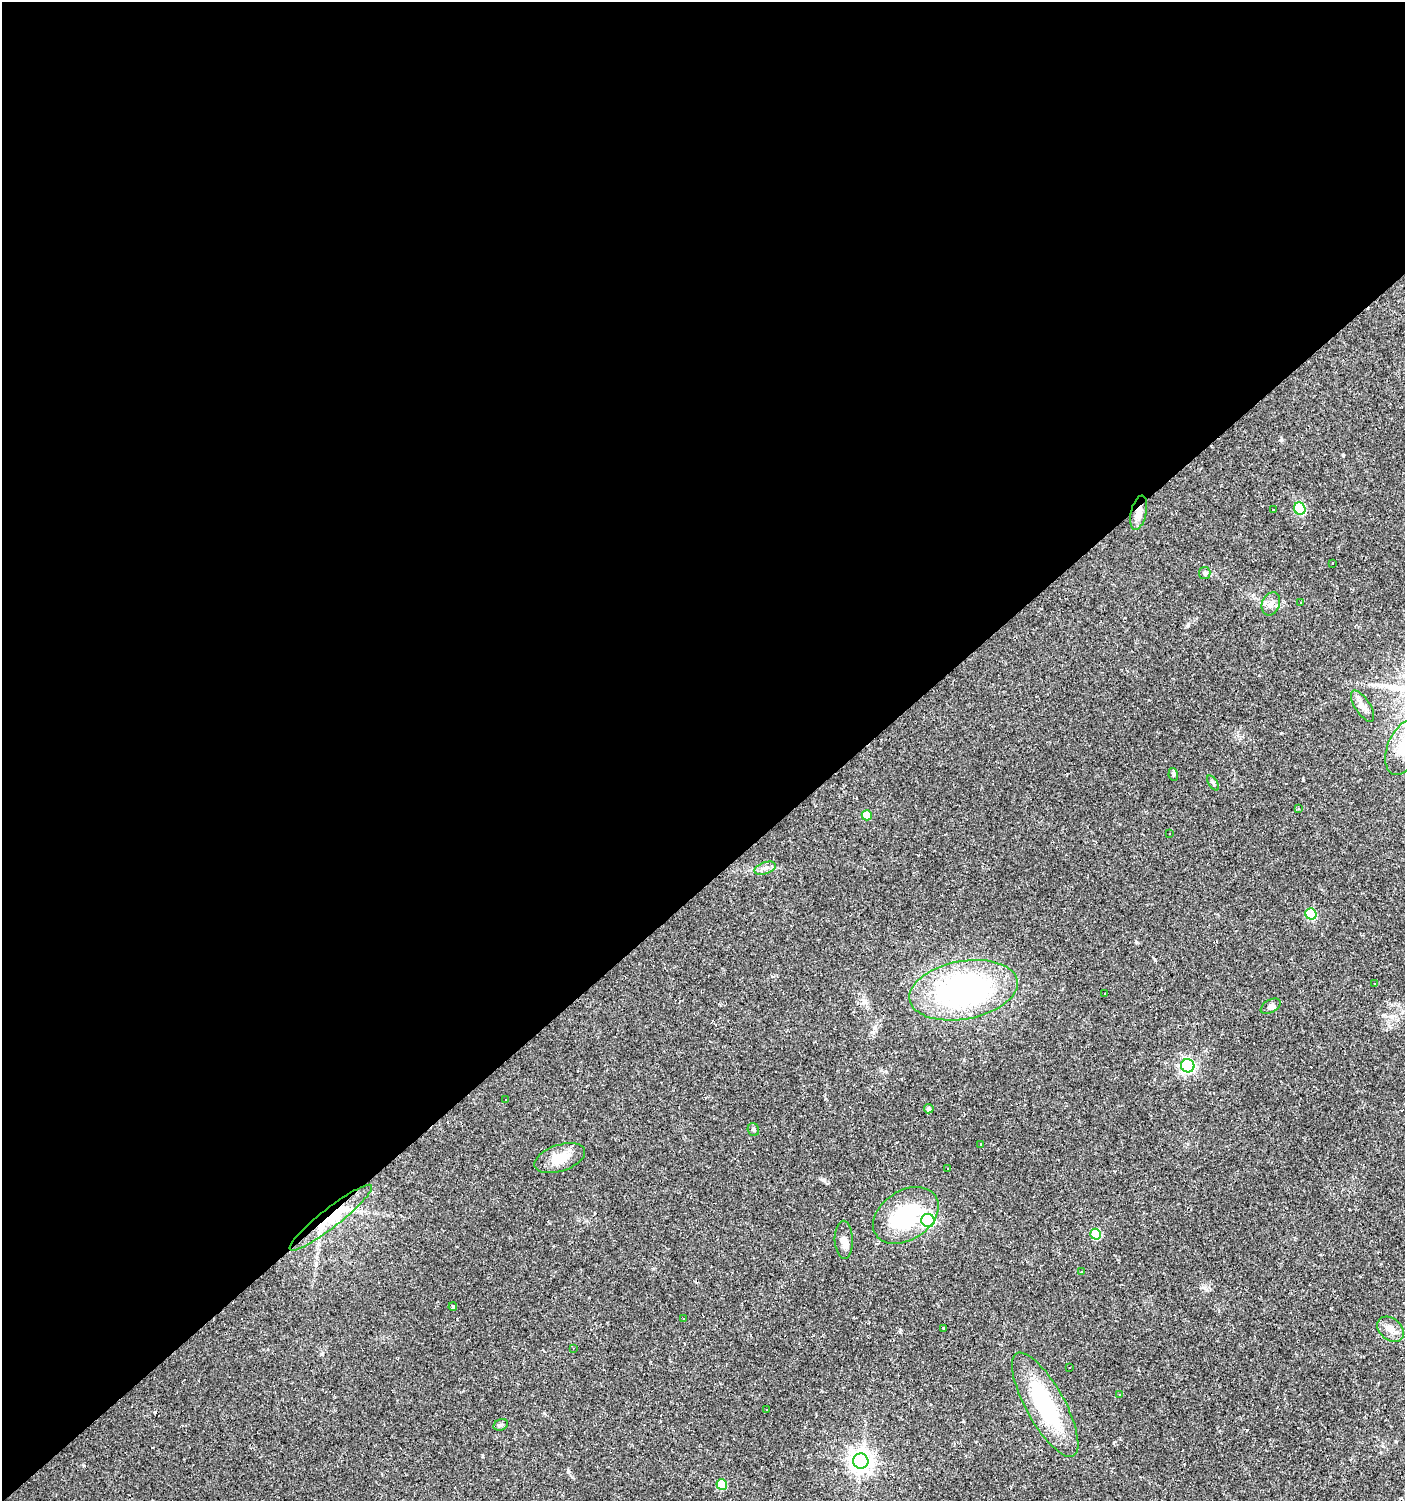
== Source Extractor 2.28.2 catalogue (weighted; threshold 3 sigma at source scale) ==
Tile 2 of 4 x 4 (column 2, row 1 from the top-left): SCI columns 1541-2943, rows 4498-5996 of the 5951 x 5996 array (HDU 1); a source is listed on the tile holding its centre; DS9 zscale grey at full resolution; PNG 1407 x 1503 px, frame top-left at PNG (2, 2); each listed source drawn as its Kron ellipse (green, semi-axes under 4 px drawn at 4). Shown black and unused: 59% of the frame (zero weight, under 2 of 3 exposures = <1% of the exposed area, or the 3 px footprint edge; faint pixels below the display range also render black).
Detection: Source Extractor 2.28.2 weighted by HDU 2 'WHT'; one run over the whole footprint, this tile lists its part. Background 0.0314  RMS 0.0036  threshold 0.0161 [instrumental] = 3 sigma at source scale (4.5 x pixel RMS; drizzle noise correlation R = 1.50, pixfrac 1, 0.0396/0.0396 arcsec/px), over >= 5 px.
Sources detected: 85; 39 cosmic-ray / hot-pixel residue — neither listed nor drawn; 1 inside a brighter listed object's ellipse — not listed separately; the other 45 listed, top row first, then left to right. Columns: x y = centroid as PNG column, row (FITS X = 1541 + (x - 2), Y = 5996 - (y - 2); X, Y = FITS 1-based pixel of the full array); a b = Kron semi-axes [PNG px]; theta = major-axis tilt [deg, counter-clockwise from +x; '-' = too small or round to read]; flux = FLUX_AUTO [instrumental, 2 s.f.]
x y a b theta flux
1300 509 6 5 - 23
1273 510 3 3 - 0.97
1139 513 17 8 77 3.5
1332 564 2 2 - 0.25
1205 573 6 5 - 0.83
1301 602 3 2 - 0.57
1271 604 12 9 68 2
1363 706 18 7 -57 2.3
1404 748 29 16 68 12
1173 774 6 4 -80 0.62
1213 783 8 3 -58 0.58
1298 809 3 3 - 0.38
867 815 5 5 - 5
1170 833 3 3 - 1.4
765 868 11 5 19 1.5
1311 914 6 5 - 19
1374 984 3 3 - 0.59
963 990 55 29 10 81
1105 993 3 2 - 0.47
1271 1006 11 6 29 1.2
1188 1066 7 6 - 80
505 1099 2 2 - 0.32
929 1109 5 4 - 0.95
753 1130 6 5 - 0.65
981 1144 3 3 - 1
560 1158 26 13 18 6.8
948 1168 3 3 - 4.3
906 1215 36 24 33 36
331 1218 52 9 38 13
928 1220 7 6 - 55
1096 1234 5 5 - 16
844 1240 19 9 -88 2.7
1081 1272 3 3 - 0.56
453 1306 4 3 - 0.64
684 1319 3 3 - 2.8
944 1328 4 3 - 0.35
1391 1329 15 10 -39 3.1
573 1348 3 3 - 0.27
1070 1368 3 2 - 0.26
1120 1395 3 3 - 0.93
1045 1405 58 19 -61 35
766 1409 2 2 - 0.3
501 1425 7 5 21 0.72
861 1461 7 7 - 240
722 1485 5 5 - 10
Overlapping masked pixels (flux is a lower limit): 2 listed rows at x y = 1139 513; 331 1218
Isophote crosses this tile's border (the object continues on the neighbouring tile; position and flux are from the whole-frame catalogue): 1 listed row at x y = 1404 748
Unlisted compact peaks at least as high as the median listed source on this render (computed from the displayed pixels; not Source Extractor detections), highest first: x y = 1281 440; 824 1180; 1343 455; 322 1354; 1188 625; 1136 942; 84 1466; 964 1060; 900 1332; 1303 778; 1247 1430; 1389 1026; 544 1413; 482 1456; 875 1028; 1205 1288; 1114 1442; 865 1001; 653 1269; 1259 675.